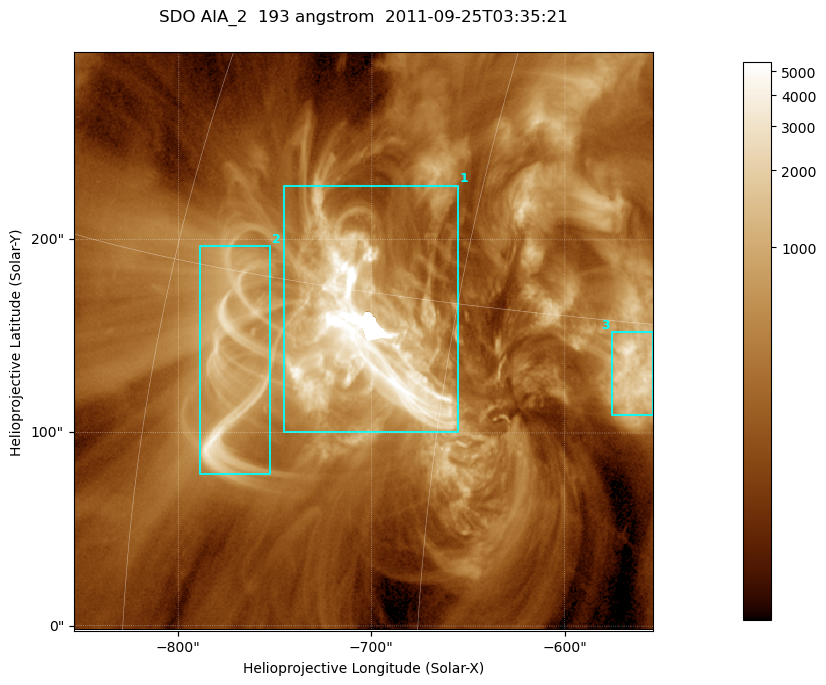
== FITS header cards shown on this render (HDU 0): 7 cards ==
TELESCOP= 'SDO     '           /
INSTRUME= 'AIA_2   '           /
WAVELNTH=                  193 /
WAVEUNIT= 'angstrom'           /
DATE-OBS= '2011-09-25T03:35:21.49' /
CTYPE1  = 'HPLN-TAN'           /
CTYPE2  = 'HPLT-TAN'           /

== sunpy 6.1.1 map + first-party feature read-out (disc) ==
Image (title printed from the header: SDO AIA_2  193 angstrom  2011-09-25T03:35:21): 499 x 499 px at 0.601 arcsec/px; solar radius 957 arcsec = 1592 px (partial field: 3.1% of the solar disc is inside the frame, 100% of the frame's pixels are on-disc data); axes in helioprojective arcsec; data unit not stated in the header (colour bar unlabelled)
Orientation: roll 0.0577 deg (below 1 deg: not rotated)
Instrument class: DISC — disc imager (sunpy class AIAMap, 193 A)
Bright regions (active regions / flare kernels): reference = the on-disc median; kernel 5 px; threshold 5 sigma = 896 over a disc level ~266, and >= 1.15x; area >= 249 px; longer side >= 6 px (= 3.6 arcsec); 3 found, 3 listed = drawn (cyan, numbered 1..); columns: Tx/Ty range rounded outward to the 2 arcsec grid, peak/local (2 s.f.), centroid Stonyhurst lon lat
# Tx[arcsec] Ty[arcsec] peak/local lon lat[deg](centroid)
1 -746..-654 100..228 62 -49 +14
2 -790..-752 78..198 14 -56 +12
3 -576..-554 108..152 12 -37 +13